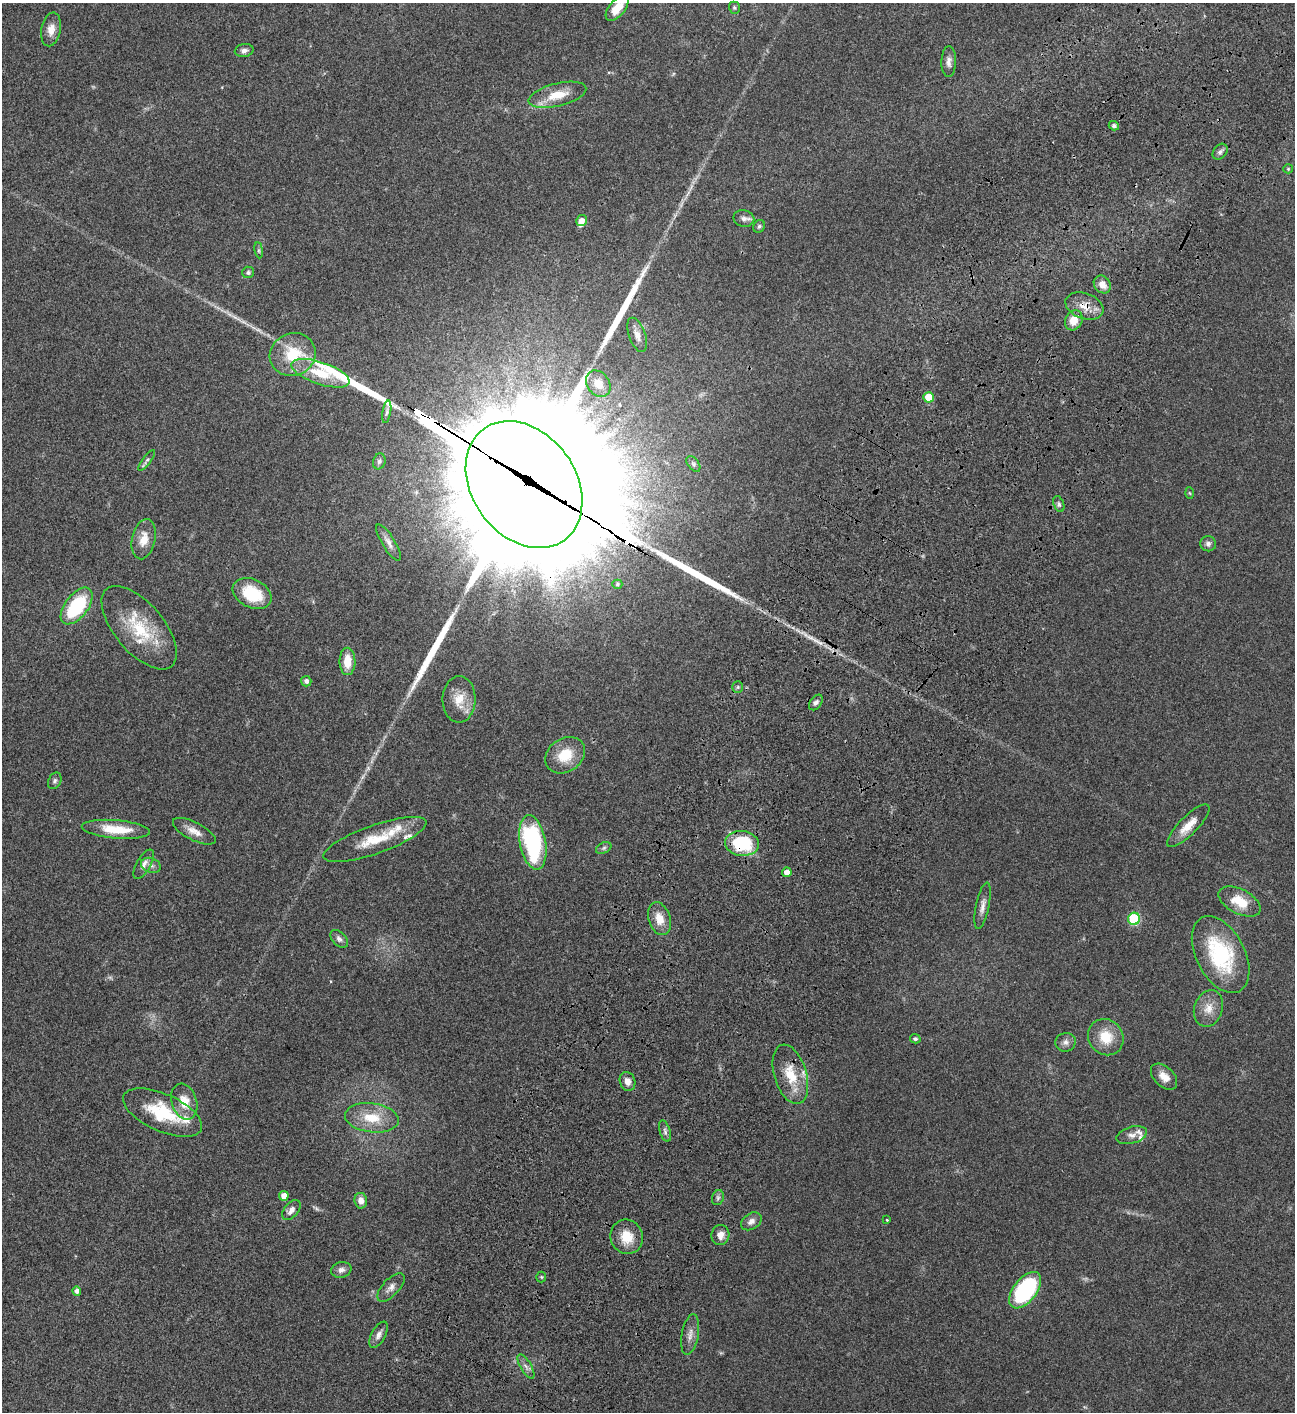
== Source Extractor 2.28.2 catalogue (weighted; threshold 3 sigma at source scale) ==
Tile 10 of 4 x 4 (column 2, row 3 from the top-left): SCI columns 1797-3089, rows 1613-3022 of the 6050 x 6047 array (HDU 1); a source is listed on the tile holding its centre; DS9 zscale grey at full resolution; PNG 1297 x 1414 px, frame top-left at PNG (2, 3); each listed source drawn as its Kron ellipse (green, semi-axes under 4 px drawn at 4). Shown black and unused: <1% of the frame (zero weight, under 3 of 4 exposures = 13% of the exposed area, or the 3 px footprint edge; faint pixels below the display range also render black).
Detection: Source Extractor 2.28.2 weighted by HDU 2 'WHT'; one run over the whole footprint, this tile lists its part. Background 0.0649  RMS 0.0059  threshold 0.0264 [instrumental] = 3 sigma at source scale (4.5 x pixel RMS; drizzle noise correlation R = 1.50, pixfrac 1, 0.05/0.05 arcsec/px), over >= 5 px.
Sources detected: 105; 2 too faint to see at this stretch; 8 long thin detections or spike segments (spike, bleed or trail) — neither listed nor drawn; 8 inside a brighter listed object's ellipse — not listed separately; the other 87 listed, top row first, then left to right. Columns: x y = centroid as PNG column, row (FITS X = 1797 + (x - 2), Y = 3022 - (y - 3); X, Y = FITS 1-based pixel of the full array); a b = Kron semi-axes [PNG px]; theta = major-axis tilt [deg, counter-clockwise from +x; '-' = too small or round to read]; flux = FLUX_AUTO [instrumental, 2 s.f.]
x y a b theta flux
617 8 15 8 50 6.9
734 8 6 5 - 0.95
51 29 17 10 79 5.3
244 50 9 6 11 2.1
949 62 15 7 89 3.2
557 95 29 11 14 12
1114 126 5 4 - 1.6
1220 152 9 6 50 1.8
1288 169 5 4 - 0.58
744 218 10 8 -12 2.5
582 221 5 5 - 3.8
759 226 6 5 - 1.1
259 250 8 4 -82 0.94
248 272 6 6 - 1.3
1102 284 9 8 - 4.9
1084 306 20 13 -20 7.4
1074 320 10 8 63 6.8
637 335 18 8 -70 4.4
293 354 23 21 24 22
321 373 30 11 -18 18
598 384 14 11 -53 6.2
928 397 5 5 - 13
387 412 11 4 81 1.2
147 461 12 4 52 1.4
379 461 8 6 72 1.3
693 464 9 5 -54 1.3
524 485 69 52 -54 27000
1189 493 6 4 -87 0.58
1059 504 8 5 -69 1.2
144 539 20 11 78 8.2
389 542 21 6 -59 3.3
1208 544 8 7 - 2
617 584 5 4 - 0.8
252 594 20 14 -26 19
77 606 21 11 52 39
139 628 50 24 -50 32
347 661 13 8 -90 9.2
306 681 5 5 - 1.7
738 687 6 5 - 0.98
459 699 23 16 89 11
816 702 9 5 52 1.7
565 755 21 16 34 14
55 781 9 6 63 1.3
1188 826 28 9 45 8.5
116 829 34 9 -5 16
194 831 23 9 -27 5.5
375 839 54 14 19 20
533 842 28 13 -79 73
742 843 17 12 -6 36
604 848 8 5 27 1.2
144 864 16 7 60 3.5
151 865 10 7 -19 2.4
787 872 5 4 - 5.2
1240 902 23 12 -27 13
983 906 24 6 78 3.9
659 919 17 10 -72 8
1134 919 6 6 - 43
339 939 10 6 -45 2
1221 955 41 24 -63 48
1208 1008 19 14 70 7.2
1106 1037 19 17 -50 14
915 1039 5 4 - 1.3
1066 1042 10 9 - 2.7
790 1074 31 16 -73 16
1164 1077 16 10 -45 5.8
627 1081 10 7 -70 3.7
184 1102 18 12 -73 9.6
163 1113 42 18 -24 30
372 1118 27 14 -7 15
665 1131 11 5 -72 1.8
1132 1135 15 8 16 3.2
284 1196 5 4 - 6.7
718 1198 8 5 70 1.4
361 1201 8 6 -81 4
291 1210 11 7 51 3.7
887 1220 4 3 - 0.49
751 1221 11 7 34 3.3
720 1235 10 9 - 4
627 1237 17 16 - 11
341 1270 10 8 11 2.7
541 1277 5 5 - 0.71
391 1287 18 8 47 3.5
1025 1290 21 11 52 79
77 1291 4 4 - 2.3
690 1334 20 8 80 4.1
379 1335 14 7 61 3.1
526 1366 14 5 -60 2.6
Overlapping masked pixels (flux is a lower limit): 4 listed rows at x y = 1084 306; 524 485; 1188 826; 742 843
Isophote crosses this tile's border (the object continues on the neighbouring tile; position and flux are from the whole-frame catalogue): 1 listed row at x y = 617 8